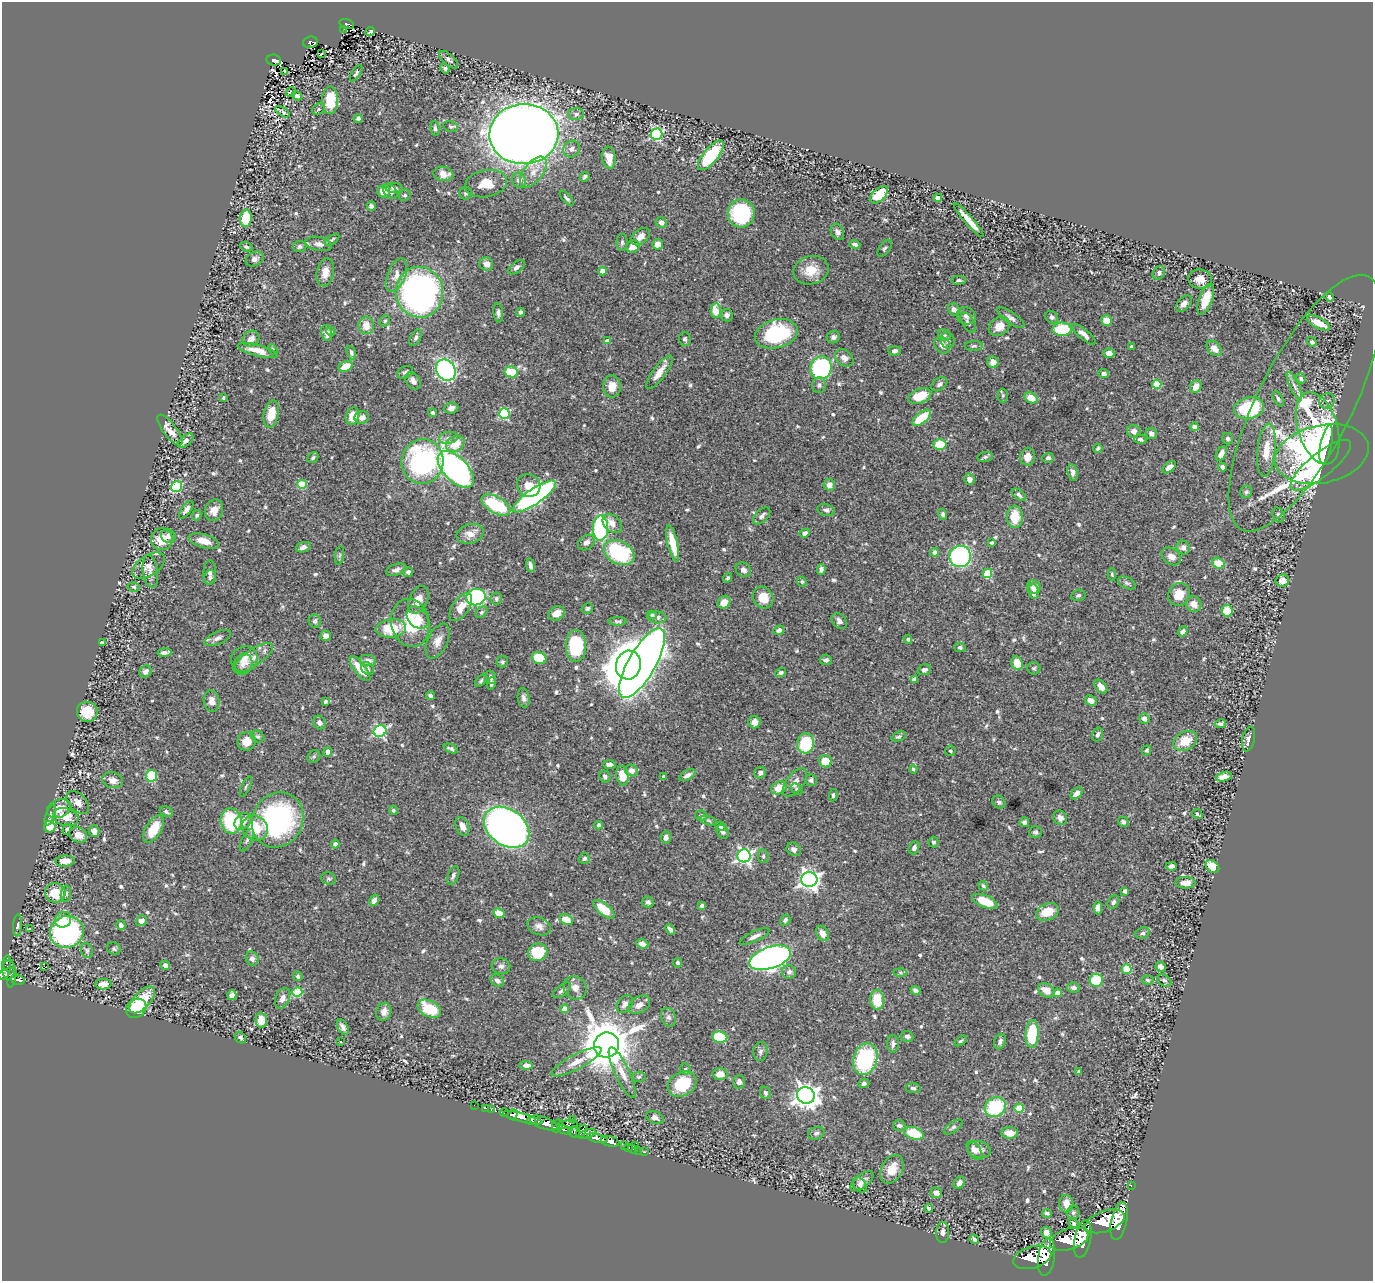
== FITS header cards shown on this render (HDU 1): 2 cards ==
NAXIS1  =                 1371
NAXIS2  =                 1279

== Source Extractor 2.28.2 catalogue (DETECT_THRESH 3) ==
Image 1371 x 1279 px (HDU 1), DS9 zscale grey, 1 PNG px = 1 image px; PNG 1375 x 1283 px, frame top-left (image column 1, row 1279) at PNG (2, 2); each listed source drawn as its Kron ellipse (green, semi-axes under 4 px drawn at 4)
Background 0.984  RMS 0.022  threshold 0.0661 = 3 sigma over >= 5 px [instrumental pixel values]
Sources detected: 677; of the 677, the 500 brightest by FLUX_AUTO listed and drawn (177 fainter detections omitted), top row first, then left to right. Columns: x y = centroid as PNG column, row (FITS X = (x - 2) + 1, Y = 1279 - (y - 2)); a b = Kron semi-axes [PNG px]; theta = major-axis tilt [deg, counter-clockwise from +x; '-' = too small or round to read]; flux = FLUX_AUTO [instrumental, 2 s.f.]
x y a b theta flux
347 24 7 4 -17 84
344 29 3 2 - 4.5
370 32 5 3 - 3.3
310 42 7 5 10 99
321 53 3 2 - 4.9
274 60 7 5 -7 140
449 60 12 5 -41 4.9
445 68 5 4 - 4.3
285 71 3 2 - 3.8
356 73 9 4 56 3.7
291 92 5 3 - 5.7
297 96 5 4 - 4.2
330 100 14 8 90 49
318 109 7 5 40 2.9
282 112 8 3 -33 3.8
576 114 8 6 1 5.1
358 119 5 4 - 3.1
450 126 7 5 -11 3.2
435 128 7 4 -83 3.7
524 134 34 30 3 3500
656 134 6 5 - 220
571 149 9 8 - 6.9
711 155 18 7 51 94
609 158 11 6 -81 19
533 172 18 9 52 18
443 174 10 7 -9 18
585 177 5 3 - 3.7
519 180 8 7 - 9.2
486 184 21 13 10 32
394 188 9 5 -6 4.4
383 191 6 6 - 21
390 192 8 6 -44 5.4
465 193 6 6 - 3.3
405 195 6 5 - 3
879 195 11 6 42 40
567 198 9 3 -49 3.5
938 198 4 4 - 7.5
371 206 4 4 - 4.4
741 213 14 13 - 120
246 218 8 6 85 54
969 220 22 4 -49 18
661 222 5 5 - 7.6
837 232 8 6 -65 5.4
640 237 11 7 40 9.3
332 240 8 4 35 2.7
622 242 8 5 90 3.3
319 244 13 7 -11 7
658 244 5 5 - 13
855 244 5 4 - 4.7
633 246 7 6 - 17
246 247 6 4 -20 3
300 247 7 5 6 4.2
885 248 10 5 53 3.3
255 259 9 7 27 6.2
486 264 7 6 - 10
516 267 9 5 38 5.4
811 270 18 14 14 29
602 271 4 4 - 16
325 272 14 8 78 14
1159 273 7 5 53 4.1
396 275 18 9 68 12
1200 279 12 9 -10 14
959 280 7 4 1 3.3
419 292 25 24 - 740
1329 297 5 3 - 3.9
1206 299 16 6 70 39
1184 304 10 6 46 6.6
954 309 6 5 - 6.4
716 311 7 5 -89 27
521 312 4 4 - 3.7
498 313 10 5 -83 4.6
727 315 6 6 - 5.8
966 316 9 8 - 7.8
1052 317 7 5 -44 4
1011 318 16 6 -35 6.8
385 321 6 5 - 3
1106 321 6 5 - 14
968 323 11 6 -58 5
1319 323 12 5 -27 20
366 325 9 7 88 17
999 326 11 8 32 18
1062 329 9 6 -1 72
331 331 4 4 - 2.6
327 333 8 5 -76 7.6
776 334 22 14 15 120
1084 334 15 5 -40 9.1
944 335 6 5 - 3
833 337 7 6 - 5
416 338 9 5 63 4
251 339 9 7 38 10
685 339 7 6 - 4
948 340 8 7 - 6
607 341 4 4 - 12
1312 342 5 4 - 4.1
942 345 9 7 -48 8.8
974 346 9 5 1 3.6
1132 347 3 3 - 2.7
1214 348 9 6 -46 12
273 349 6 4 -58 2.6
258 351 21 5 -15 20
894 351 6 4 -1 5.1
351 353 7 4 -71 3.3
1109 353 5 5 - 11
844 358 10 7 -40 9.2
993 362 6 5 - 15
345 366 7 5 28 25
821 368 11 10 - 240
446 370 11 9 -56 290
405 372 8 5 27 3.7
511 372 6 5 - 54
659 372 20 6 53 17
1104 374 5 4 - 5
1301 378 5 4 - 3.5
413 381 9 6 -59 7.8
939 384 9 6 36 5.5
1157 384 4 4 - 49
819 385 8 7 - 4.9
612 386 11 9 -89 17
1294 386 15 4 -65 6.5
1196 387 6 5 - 15
920 396 12 7 18 32
1003 396 7 5 88 2.6
223 398 4 3 - 2.7
1031 398 7 5 -29 18
1278 399 8 4 -61 3.5
1327 401 8 7 - 5.9
1305 403 142 47 63 230
451 408 7 5 8 6.9
1249 408 15 10 11 100
433 413 4 4 - 3.7
271 414 14 7 78 30
504 414 5 5 - 110
353 416 9 6 71 22
362 417 7 6 - 7.4
922 418 11 5 39 46
1194 427 4 4 - 10
1318 428 37 20 -73 130
170 430 18 6 -52 15
1134 431 7 6 - 7.5
1151 434 6 5 - 6.8
448 438 9 6 9 5.4
1140 439 6 4 -18 4.6
1228 439 6 5 - 3.9
186 441 9 5 41 6.2
455 444 10 7 33 25
1326 444 19 5 78 120
940 445 6 5 - 46
1098 448 5 4 - 2.7
1266 450 26 9 84 30
1221 454 7 5 63 9
1322 454 47 29 12 580
985 457 8 5 10 3.1
1028 457 8 7 - 13
313 458 6 5 - 3.4
1048 458 6 5 - 4.2
423 462 22 21 - 260
1321 465 37 12 39 190
1169 467 8 4 39 8.4
1222 467 4 4 - 5.1
456 469 22 12 -46 620
1072 472 8 5 -82 6.2
969 479 6 5 - 6.9
302 484 5 4 - 50
529 485 12 11 - 16
829 485 6 5 - 10
176 487 6 5 - 120
1246 492 6 5 - 3.2
1019 495 8 4 -38 4.1
534 496 25 7 34 440
496 505 16 8 -31 96
186 510 10 4 54 5.9
214 510 11 9 69 15
826 510 8 6 -11 4.5
943 514 5 4 - 3.4
197 515 5 4 - 3
1279 515 7 6 - 4.4
762 516 10 6 43 6.3
1015 517 11 8 -88 35
612 523 11 8 -45 12
601 528 12 7 89 190
805 533 5 4 - 4.9
470 534 14 9 17 17
168 536 7 6 - 6.5
162 539 11 10 - 28
204 541 15 7 -16 19
586 542 9 7 40 6.6
992 542 4 4 - 3.2
673 543 18 5 -77 32
303 547 7 5 20 5.7
1183 548 7 6 - 6.9
935 552 4 4 - 9.5
619 553 16 11 -28 140
339 555 9 4 81 3.3
960 556 11 10 - 240
1171 556 11 8 -37 10
1218 563 6 5 - 26
530 565 7 3 -79 5.7
148 566 18 10 33 10
821 569 5 4 - 4.3
396 570 10 5 19 5.6
743 570 8 6 -37 5.7
150 571 16 7 -81 9.2
210 572 12 6 86 5.6
408 572 5 4 - 3.7
987 573 5 4 - 60
1112 574 6 4 -88 2.5
210 577 7 6 - 3.4
728 578 5 4 - 2.6
1282 581 7 6 - 12
802 582 5 4 - 2.6
1127 583 9 5 -26 3.8
134 587 6 4 -15 2.8
1034 587 7 6 - 9.2
1034 591 7 5 -82 12
1179 594 12 10 59 25
1078 595 7 5 17 3.2
476 597 10 8 13 240
763 598 11 10 - 24
496 599 6 6 - 3.3
418 600 15 9 65 19
724 602 7 6 - 13
1193 604 8 7 - 12
461 607 16 8 56 21
587 608 6 4 28 2.7
1227 611 6 5 - 30
481 612 7 5 39 2.9
556 613 9 6 29 15
652 615 5 4 - 3.1
657 617 9 6 -5 6.5
418 618 13 9 -48 15
315 621 6 6 - 3.8
617 621 9 4 0 3.2
839 621 9 6 -49 6.6
410 623 24 19 -78 70
391 628 15 9 6 48
779 630 5 4 - 6.1
1183 632 5 4 - 5.3
326 636 5 5 - 9.2
218 638 14 6 24 7.1
908 639 4 4 - 2.9
438 641 18 10 64 14
102 642 4 3 - 3.3
576 646 16 10 -90 110
960 647 6 4 -14 3.5
164 653 7 4 7 6.7
253 658 23 8 35 15
539 658 7 6 - 49
244 659 13 12 - 13
368 660 8 5 -9 6.5
826 660 6 5 - 4.2
502 662 6 5 - 2.8
642 663 39 13 60 1800
1017 663 7 5 -70 22
243 664 11 9 62 9.2
628 665 14 12 78 3600
360 668 15 5 -52 26
1034 668 6 6 - 2.7
368 669 7 5 -47 3.8
924 670 7 5 20 4.9
145 671 6 6 - 5.4
781 673 5 4 - 3.1
491 677 7 5 -70 5
914 679 4 4 - 6.5
481 681 7 4 47 2.8
491 683 6 3 71 2.9
1101 687 8 5 -49 13
430 696 4 3 - 3.6
524 698 10 6 -81 5.2
1091 700 6 4 -29 9
212 701 11 8 -82 9.8
325 701 4 4 - 3
87 712 10 10 - 30
1144 718 5 4 - 6.5
754 722 6 6 - 8.7
319 723 7 6 - 6.2
1220 724 6 4 11 3.5
380 731 6 6 - 200
1097 735 7 5 76 4.5
899 736 7 4 20 3.2
258 737 7 5 -32 2.9
1248 739 12 6 77 5.9
246 741 9 9 - 15
1185 741 13 9 29 31
806 743 10 8 84 77
451 748 7 3 -22 3.6
1146 750 5 4 - 3.4
950 751 5 5 - 3
328 752 5 4 - 9.6
314 757 7 6 - 2.9
825 761 6 6 - 25
609 764 6 4 -2 6.8
913 769 4 4 - 3.2
631 771 6 5 - 9.3
760 773 6 5 - 5.1
622 775 10 6 -81 26
687 775 9 4 30 6.6
151 776 6 5 - 54
605 776 6 5 - 3.9
664 777 3 3 - 2.6
1224 777 8 4 15 12
112 780 10 8 -14 9.8
811 780 6 5 - 4.4
795 782 17 8 52 13
246 786 11 3 65 2.6
779 788 8 6 26 24
797 789 6 4 -50 2.7
1077 793 7 4 43 7.9
833 795 6 4 83 2.8
78 802 14 8 -47 9.8
999 802 7 6 - 4.2
59 809 12 9 23 21
393 810 5 4 - 2.5
166 812 7 5 -30 3.9
1197 814 6 3 -41 2.8
50 815 11 4 71 4.2
701 816 6 5 - 3.5
66 817 13 8 -16 25
1060 818 7 6 - 7.6
278 820 28 25 60 290
708 820 8 3 -19 2.6
231 821 13 10 -79 120
243 821 9 7 44 13
1024 822 5 5 - 3.8
1123 822 6 4 -32 3
599 825 4 4 - 3.6
462 826 10 6 -68 9.9
720 826 5 4 - 3.9
50 827 6 5 - 25
507 827 25 18 -36 1200
255 828 13 12 - 45
67 829 6 4 70 3.3
154 829 15 8 59 36
94 831 6 5 - 9.5
723 832 7 5 -58 4.4
1035 832 6 6 - 2.9
78 835 9 7 -29 15
666 837 6 5 - 6.7
247 840 12 5 63 5
933 842 5 5 - 3.5
335 844 4 4 - 5.7
914 848 7 5 65 5.5
794 849 7 6 - 5.9
744 856 6 6 - 370
763 856 7 5 -81 3.1
584 859 5 5 - 4
65 861 9 5 2 17
1171 866 5 4 - 6.5
1212 866 8 5 -41 31
453 875 10 5 67 5
329 879 7 5 -18 2.8
809 880 8 7 - 770
1185 883 10 5 0 13
983 886 5 4 - 3
1125 891 4 4 - 5.9
55 893 10 9 - 35
66 894 8 5 81 3.8
374 900 6 4 59 8.4
985 901 13 6 -22 29
648 902 6 5 - 4.4
1113 902 7 5 58 4.4
702 906 4 4 - 3.7
1098 908 6 4 -86 6.1
604 909 13 6 -40 35
1047 912 12 8 25 32
499 913 6 4 -27 18
63 920 8 7 - 19
566 920 7 5 -26 22
785 920 6 5 - 3.7
141 921 6 5 - 7.8
17 925 11 4 85 2.9
121 925 5 4 - 5.6
539 926 12 8 -21 9.3
30 928 3 3 - 3
670 929 6 3 -48 4.5
67 932 17 15 21 310
822 933 8 6 -63 12
1142 933 7 5 19 4.1
755 936 16 5 24 8
642 944 6 4 -19 11
114 949 7 6 - 2.9
87 950 7 6 - 2.9
538 952 10 8 19 67
770 958 21 10 18 930
252 959 7 6 - 5.7
6 962 7 3 79 63
677 963 5 4 - 2.8
165 965 5 4 - 4.6
501 966 9 8 - 5.9
45 967 3 2 - 13
1161 967 5 4 - 6.2
9 969 10 6 -88 610
1127 969 5 4 - 64
789 972 7 7 - 6.2
900 972 6 4 -1 2.8
3 975 5 4 - 530
298 976 5 4 - 2.6
12 977 10 3 79 330
18 980 7 5 -16 230
1096 980 6 6 - 46
1147 980 6 4 -6 2.7
1164 980 7 5 -32 3.5
497 981 7 5 -38 6.8
103 984 8 5 3 12
1073 987 6 5 - 5.2
575 988 12 11 - 11
562 990 11 5 37 5.2
915 990 5 4 - 6
1046 990 9 6 -31 18
297 992 5 5 - 72
1057 993 4 4 - 14
232 995 5 4 - 8.7
282 998 11 7 68 9.9
142 1000 16 8 47 39
877 1000 10 7 -86 36
625 1004 10 7 51 7.1
639 1005 12 8 33 11
136 1008 11 9 37 85
429 1009 12 8 -27 52
565 1009 4 4 - 13
384 1012 9 7 72 10
668 1017 9 7 -67 5.8
261 1020 7 5 -89 24
343 1027 8 5 -62 5.8
1032 1034 14 6 86 79
907 1036 6 5 - 5.2
720 1037 7 6 - 50
240 1038 6 5 - 3.9
340 1041 3 3 - 3.9
961 1041 7 4 36 2.5
1000 1041 8 5 71 4.8
893 1044 9 6 -90 6
606 1045 13 12 - 6500
760 1051 9 7 85 4.9
865 1059 16 12 73 140
576 1062 28 7 28 20
526 1065 7 4 -3 9.1
685 1069 6 5 - 2.6
1079 1072 4 3 - 5.4
622 1073 27 7 -65 19
720 1074 7 6 - 15
639 1077 7 5 3 2.9
739 1082 7 6 - 5.5
682 1084 15 11 31 66
864 1084 5 4 - 4.3
913 1088 7 5 -7 3.9
765 1093 6 5 - 3.3
806 1095 9 8 - 1300
474 1105 2 2 - 9.7
995 1107 11 9 33 97
486 1108 2 2 - 14
1019 1108 5 4 - 40
491 1110 3 2 - 23
504 1112 4 3 - 250
513 1114 6 4 50 420
523 1118 20 4 -14 2200
655 1118 9 6 -22 5.8
532 1120 5 3 - 620
572 1120 2 2 - 7.4
544 1123 14 6 -20 3700
567 1125 10 3 6 230
557 1126 6 5 - 1100
899 1126 6 5 - 4.4
953 1127 11 5 36 3.7
564 1130 7 3 -19 410
581 1131 7 4 60 780
574 1132 6 5 - 1100
816 1133 8 6 18 4.1
914 1133 10 6 -17 53
1009 1133 8 5 -1 17
587 1134 9 4 18 490
597 1138 11 4 -12 1900
610 1141 9 5 -14 1700
624 1145 3 2 - 35
636 1146 3 3 - 95
629 1148 3 3 - 54
633 1149 5 3 - 52
975 1150 11 6 -55 7.1
979 1150 12 8 -14 10
639 1151 2 2 - 11
645 1152 2 2 - 14
892 1169 15 10 62 23
862 1181 13 6 37 7.4
959 1183 7 5 53 8.6
860 1185 8 6 -53 3.5
1131 1185 3 2 - 18
936 1193 6 5 - 8.7
1066 1204 9 7 -82 15
929 1208 4 3 - 3.4
1073 1212 7 6 - 2.9
1047 1213 5 4 - 4.8
1105 1221 20 10 20 5000
1119 1221 19 8 78 4600
1073 1224 5 4 - 3.4
943 1232 10 6 88 7.4
1046 1233 6 5 - 8.2
974 1239 5 3 - 3.5
1069 1239 20 10 18 6000
1083 1239 19 8 79 5700
1032 1257 19 11 16 7900
1046 1257 19 8 82 6900
At the frame edge (FLAGS 8, measured only in part): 1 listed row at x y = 3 975
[177 fainter detections neither listed nor drawn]